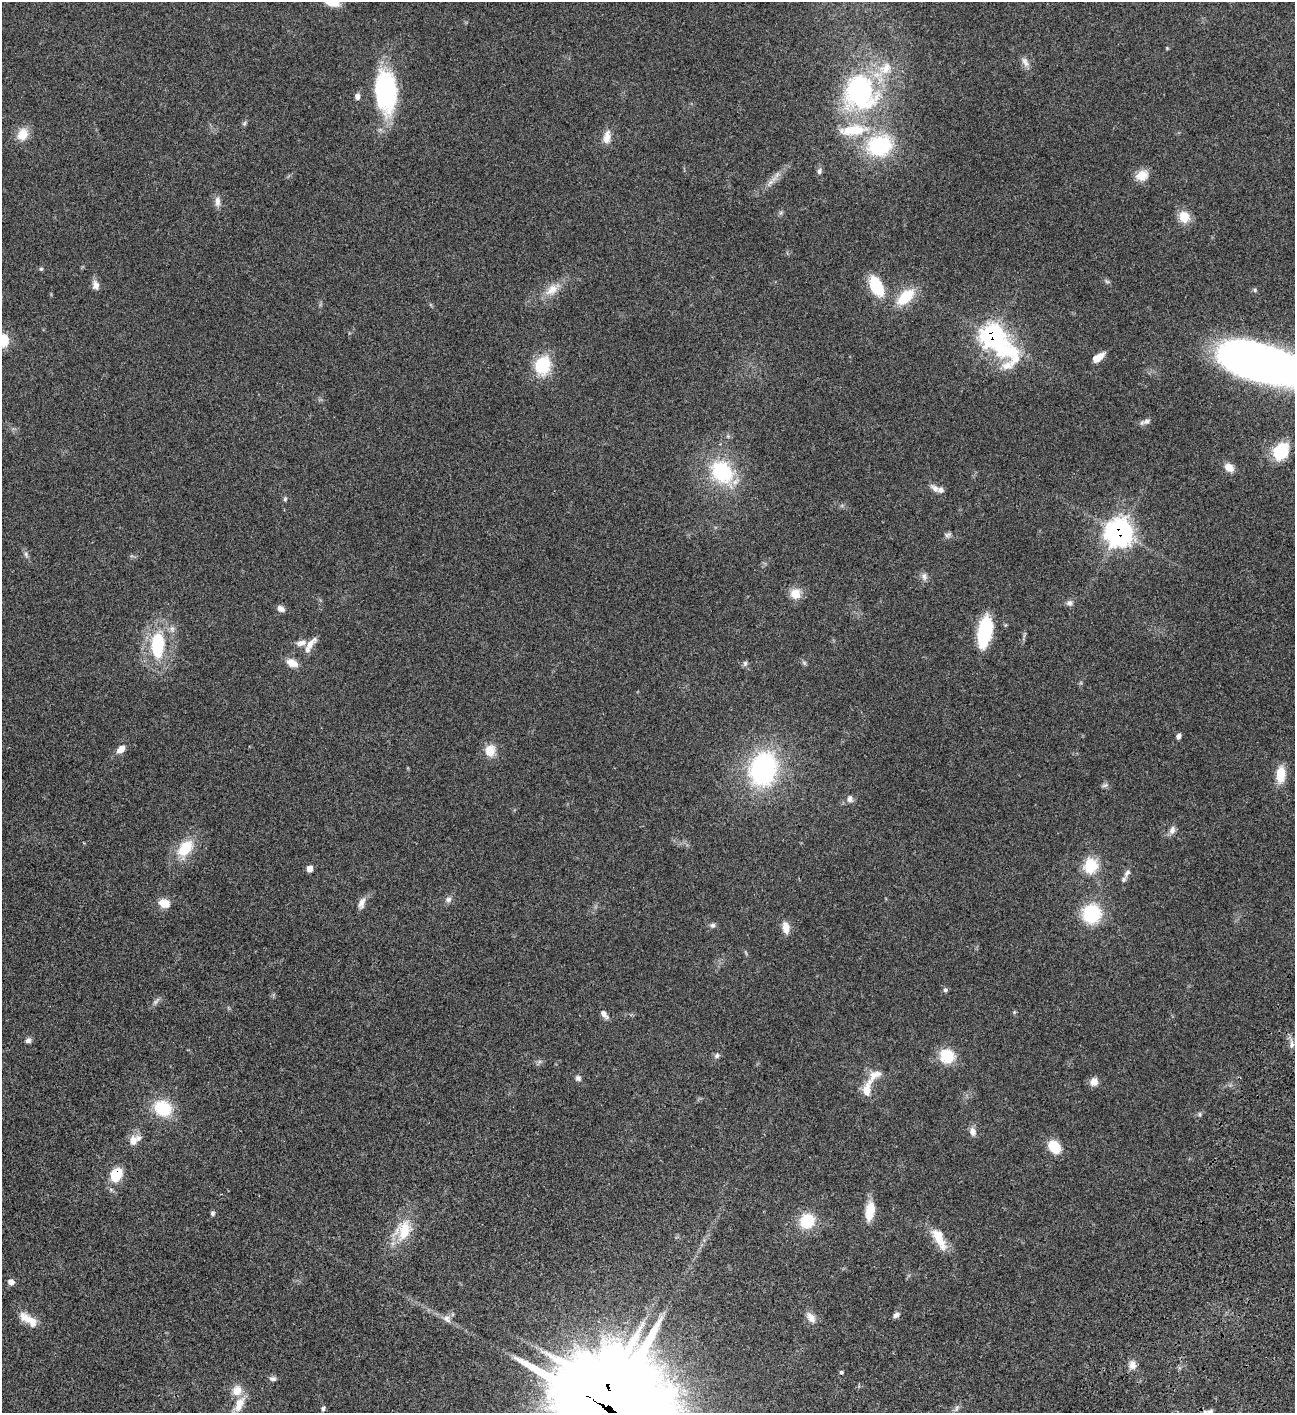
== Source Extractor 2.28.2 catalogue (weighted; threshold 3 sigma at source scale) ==
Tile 6 of 4 x 4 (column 2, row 2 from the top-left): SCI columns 1798-3090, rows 3023-4433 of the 6051 x 6049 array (HDU 1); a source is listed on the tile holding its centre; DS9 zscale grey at full resolution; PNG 1297 x 1415 px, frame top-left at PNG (2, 2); no overlay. Shown black and unused: <1% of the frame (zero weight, under 3 of 4 exposures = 13% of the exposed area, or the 3 px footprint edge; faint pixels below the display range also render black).
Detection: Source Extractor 2.28.2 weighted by HDU 2 'WHT'; one run over the whole footprint, this tile lists its part. Background 0.0627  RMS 0.0058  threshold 0.0262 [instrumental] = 3 sigma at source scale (4.5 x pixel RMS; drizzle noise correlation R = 1.50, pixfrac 1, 0.05/0.05 arcsec/px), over >= 5 px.
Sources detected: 107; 1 too faint to see at this stretch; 1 inside a brighter object's white glare — not listed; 7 inside a brighter listed object's ellipse — not listed separately; the other 98 listed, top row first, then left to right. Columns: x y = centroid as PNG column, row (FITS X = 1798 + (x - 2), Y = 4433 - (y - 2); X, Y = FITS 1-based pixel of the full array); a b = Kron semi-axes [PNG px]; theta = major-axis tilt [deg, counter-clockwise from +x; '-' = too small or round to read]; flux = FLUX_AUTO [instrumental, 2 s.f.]
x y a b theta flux
332 2 16 8 -13 8.3
1167 48 4 4 - 0.49
1025 62 14 7 -63 2.8
385 91 47 23 -87 63
861 92 38 35 -73 89
357 96 8 6 88 2
244 123 7 4 46 0.91
853 130 43 14 5 20
22 134 16 13 64 7.5
607 137 19 9 82 5
880 146 26 21 10 44
819 171 8 6 78 1.5
1142 175 15 13 23 6.7
770 182 9 5 20 2
217 201 14 7 -90 3
1184 217 13 12 - 8.8
41 269 5 5 - 0.71
96 285 12 8 -79 3.2
876 286 21 11 -63 22
552 290 20 12 40 7.3
1255 290 6 5 - 0.95
905 297 23 12 42 17
993 337 22 10 -47 280
2 341 7 6 - 39
1098 358 12 6 36 6.7
543 365 19 16 71 22
1276 368 90 27 -10 410
1146 421 10 8 32 2.2
1281 451 22 16 51 17
1229 467 10 8 -35 5.6
722 472 27 21 -49 39
935 488 16 7 -41 3.1
285 499 7 5 69 0.87
1119 532 10 10 - 420
947 535 9 6 0 1.5
26 554 9 4 -82 1.2
924 576 11 7 -80 2.1
795 594 13 12 - 6.7
1069 603 8 8 - 1.9
280 609 10 7 -33 2.4
985 632 26 11 79 44
301 643 14 7 13 3.5
310 644 23 8 48 4.9
157 645 29 15 88 33
292 663 14 9 -27 5.2
745 663 8 6 75 1.2
1179 736 6 5 - 1.7
121 749 12 8 37 3.9
490 751 16 12 81 7.3
763 769 27 21 74 98
1281 774 18 10 86 11
1104 785 9 4 9 1.2
850 799 9 8 - 2.4
1172 830 12 7 67 2.6
185 848 22 14 48 16
1091 866 16 14 77 16
309 868 6 5 - 4.2
1127 873 11 7 52 2
448 899 8 7 - 1.9
164 903 12 9 -18 6.6
362 903 16 8 72 3.3
1092 914 22 21 - 26
712 925 7 6 - 1.5
786 927 16 9 -80 4.6
945 990 6 6 - 1.1
1014 1012 5 5 - 0.67
604 1014 11 6 -50 2.5
28 1041 8 7 - 1.7
1292 1044 11 6 88 2.4
717 1055 8 6 83 1.5
947 1056 14 13 - 18
578 1078 7 7 - 1.5
1094 1082 10 9 - 4
867 1089 23 10 75 8.2
163 1108 20 16 -30 22
1200 1114 6 4 -89 0.77
973 1132 11 8 -84 3
133 1141 14 11 88 5.1
1054 1147 13 10 -53 13
116 1175 11 8 59 22
870 1211 23 10 81 9.6
212 1213 6 5 - 1.2
807 1221 13 13 - 21
404 1230 28 19 64 17
939 1239 32 11 -63 11
11 1282 7 6 - 2.7
896 1315 9 6 32 1.9
811 1317 16 9 -54 3.9
447 1319 12 8 -50 2.7
31 1321 25 11 -47 7.1
1132 1365 11 9 86 3.7
841 1372 5 5 - 0.74
273 1379 10 6 -4 1.6
239 1404 25 11 64 8
323 1408 6 5 - 1.2
957 1408 12 5 65 1.5
608 1410 50 40 -32 9900
1210 1412 9 8 - 2.2
Overlapping masked pixels (flux is a lower limit): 5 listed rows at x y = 993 337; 1276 368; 1119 532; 116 1175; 608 1410
Isophote crosses this tile's border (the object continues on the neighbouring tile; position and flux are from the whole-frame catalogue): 5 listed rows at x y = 332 2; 2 341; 1276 368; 608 1410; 1210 1412